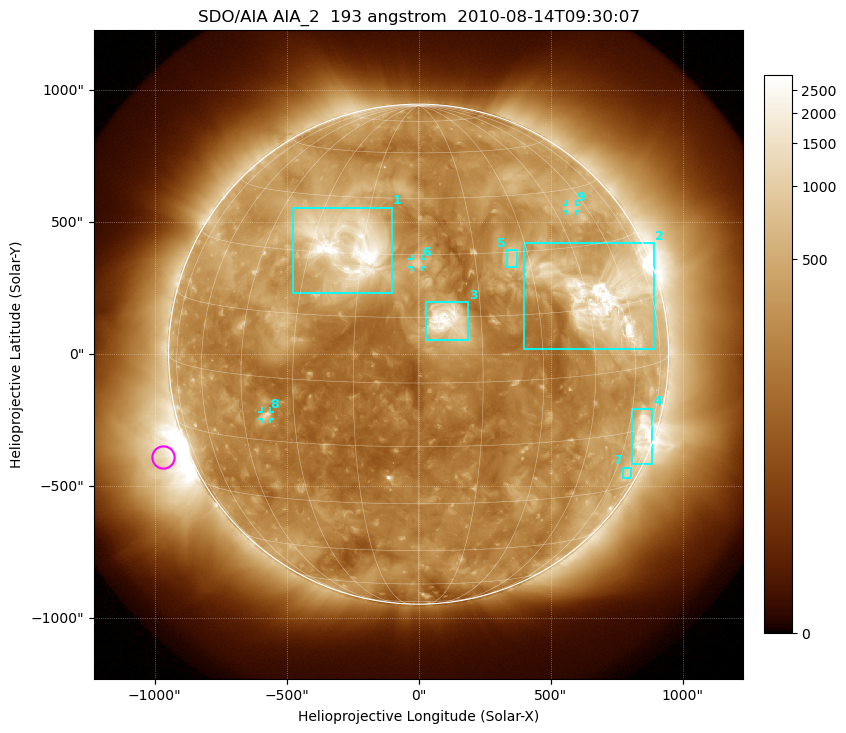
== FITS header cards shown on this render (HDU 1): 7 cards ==
TELESCOP= 'SDO/AIA'
INSTRUME= 'AIA_2'
WAVELNTH=                  193
WAVEUNIT= 'angstrom'
DATE-OBS= '2010-08-14T09:30:07.84'
CTYPE1  = 'HPLN-TAN'
CTYPE2  = 'HPLT-TAN'

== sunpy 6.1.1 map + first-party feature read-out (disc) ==
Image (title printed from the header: SDO/AIA AIA_2  193 angstrom  2010-08-14T09:30:07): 1024 x 1024 px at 2.4 arcsec/px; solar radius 947 arcsec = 395 px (full disc in frame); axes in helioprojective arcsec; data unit not stated in the header (colour bar unlabelled)
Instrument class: DISC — disc imager (sunpy class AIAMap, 193 A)
Bright regions (active regions / flare kernels): reference = the median radial profile (limb darkening/brightening removed); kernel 9 px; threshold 5 sigma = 522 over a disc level ~258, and >= 1.15x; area >= 12 px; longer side >= 9 px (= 22 arcsec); searched inside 0.97 R_sun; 9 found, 9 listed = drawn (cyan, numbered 1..; 3 of them under ~33 arcsec drawn as corner ticks so the feature stays visible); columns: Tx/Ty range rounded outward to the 5 arcsec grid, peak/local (2 s.f.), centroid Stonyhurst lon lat
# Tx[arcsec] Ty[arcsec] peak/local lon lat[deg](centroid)
1 -480..-100 230..555 17 -20 +32
2 400..890 20..420 15 +51 +17
3 25..190 50..200 14 +7 +14
4 805..885 -415..-205 6.9 +68 -16
5 330..375 325..395 4.4 +25 +28
6 -25..15 330..360 5.4 +0 +28
7 770..810 -470..-430 2.7 +68 -26
8 -595..-565 -245..-215 4.2 -38 -9
9 565..595 540..570 3.3 +53 +40
Off-limb structures (1.02-1.3 R_sun): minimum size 162 px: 2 found; the strongest spans PA ~85..135 deg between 1.02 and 1.3 R_sun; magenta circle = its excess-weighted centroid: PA ~110 deg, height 1.1 R_sun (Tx ~-970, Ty ~-390 arcsec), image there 6.3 x the reference